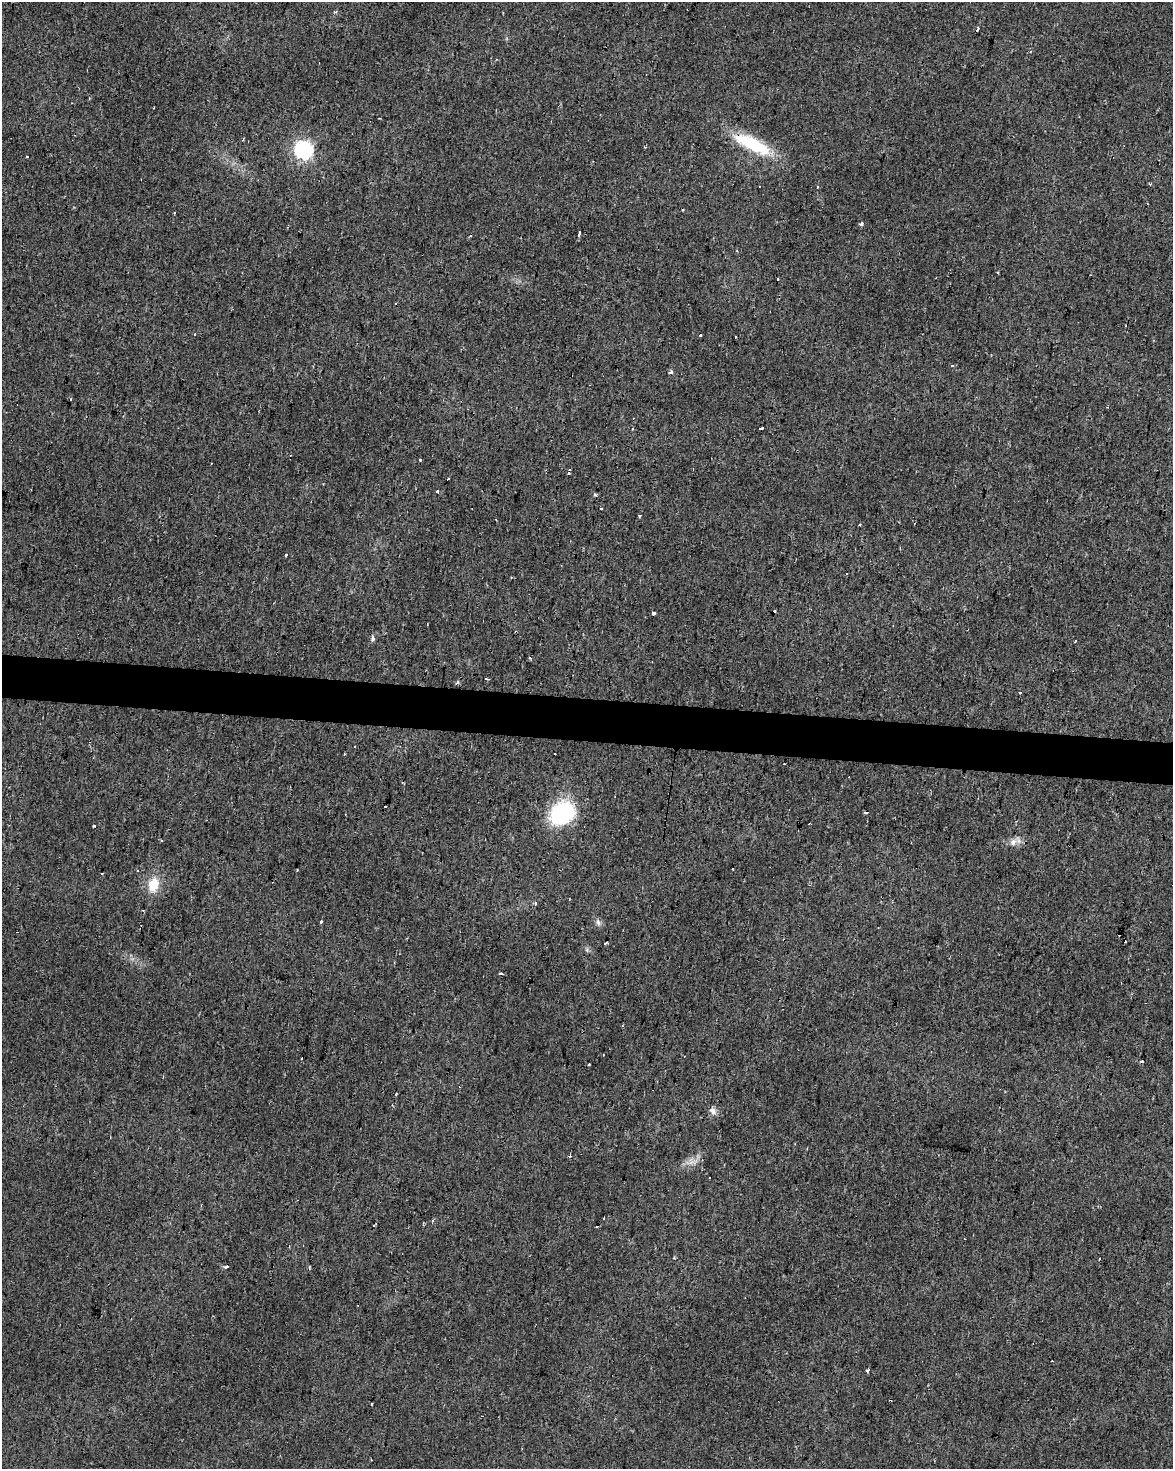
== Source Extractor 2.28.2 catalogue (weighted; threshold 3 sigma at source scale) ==
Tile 6 of 4 x 3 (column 2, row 2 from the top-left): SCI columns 1176-2346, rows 1753-3219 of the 4687 x 4912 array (HDU 1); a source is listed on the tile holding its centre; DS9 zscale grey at full resolution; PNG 1175 x 1471 px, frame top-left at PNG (2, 2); no overlay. Shown black and unused: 3% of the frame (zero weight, under 2 of 3 exposures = <1% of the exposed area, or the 3 px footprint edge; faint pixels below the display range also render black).
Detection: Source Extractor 2.28.2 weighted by HDU 2 'WHT'; one run over the whole footprint, this tile lists its part. Background 0.0282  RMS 0.0063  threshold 0.0281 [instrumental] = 3 sigma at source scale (4.5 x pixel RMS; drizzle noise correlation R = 1.50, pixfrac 1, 0.0396/0.0396 arcsec/px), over >= 5 px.
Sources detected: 84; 27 cosmic-ray / hot-pixel residue — not listed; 1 inside a brighter listed object's ellipse — not listed separately; the other 56 listed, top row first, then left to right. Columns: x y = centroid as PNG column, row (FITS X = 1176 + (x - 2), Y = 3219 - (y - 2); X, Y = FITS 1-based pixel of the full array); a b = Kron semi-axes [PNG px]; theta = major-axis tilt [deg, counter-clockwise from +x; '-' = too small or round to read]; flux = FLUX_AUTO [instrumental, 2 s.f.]
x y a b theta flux
977 29 4 3 - 5
750 143 47 16 -27 34
304 150 9 8 - 130
1150 184 4 3 - 0.75
817 187 4 2 - 0.63
861 224 4 3 - 3.3
579 233 5 3 - 4.2
737 251 3 3 - 0.97
395 304 3 3 - 1.3
195 334 3 3 - 0.77
700 334 3 3 - 7.4
952 365 3 3 - 3.8
671 373 3 3 - 8
71 399 2 2 - 0.47
761 428 4 3 - 4.9
420 459 3 3 - 6.1
570 470 3 3 - 1.6
568 473 3 3 - 2.6
448 479 3 3 - 2.8
437 491 3 3 - 5.4
595 495 3 3 - 1.5
640 515 3 3 - 6.3
286 555 4 3 - 5.8
846 574 3 2 - 1.3
653 613 4 3 - 5.7
373 638 7 5 -89 1.5
1075 641 5 2 - 0.94
486 679 4 2 - 3.2
457 683 3 3 - 3.3
1019 692 3 3 - 0.83
865 812 4 3 - 2.4
562 813 25 20 33 56
809 824 3 2 - 0.81
94 826 3 2 - 1.4
161 840 4 2 - 0.73
1013 842 11 9 67 3.6
733 869 3 2 - 0.79
137 871 4 2 - 0.55
102 873 3 2 - 0.56
153 885 18 13 77 13
535 903 3 3 - 3.1
321 921 3 3 - 5.3
598 922 9 6 -64 2.2
606 943 3 2 - 1.3
501 974 3 3 - 7.5
589 1064 3 3 - 2.9
396 1094 3 2 - 0.92
713 1111 10 8 -48 3
570 1156 3 3 - 8.9
691 1162 8 4 19 2.3
432 1221 4 3 - 0.75
374 1225 4 2 - 0.54
597 1226 3 2 - 2.1
1099 1259 3 2 - 1
227 1266 4 3 - 2
867 1371 4 3 - 1.9
Overlapping masked pixels (flux is a lower limit): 1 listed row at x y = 750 143